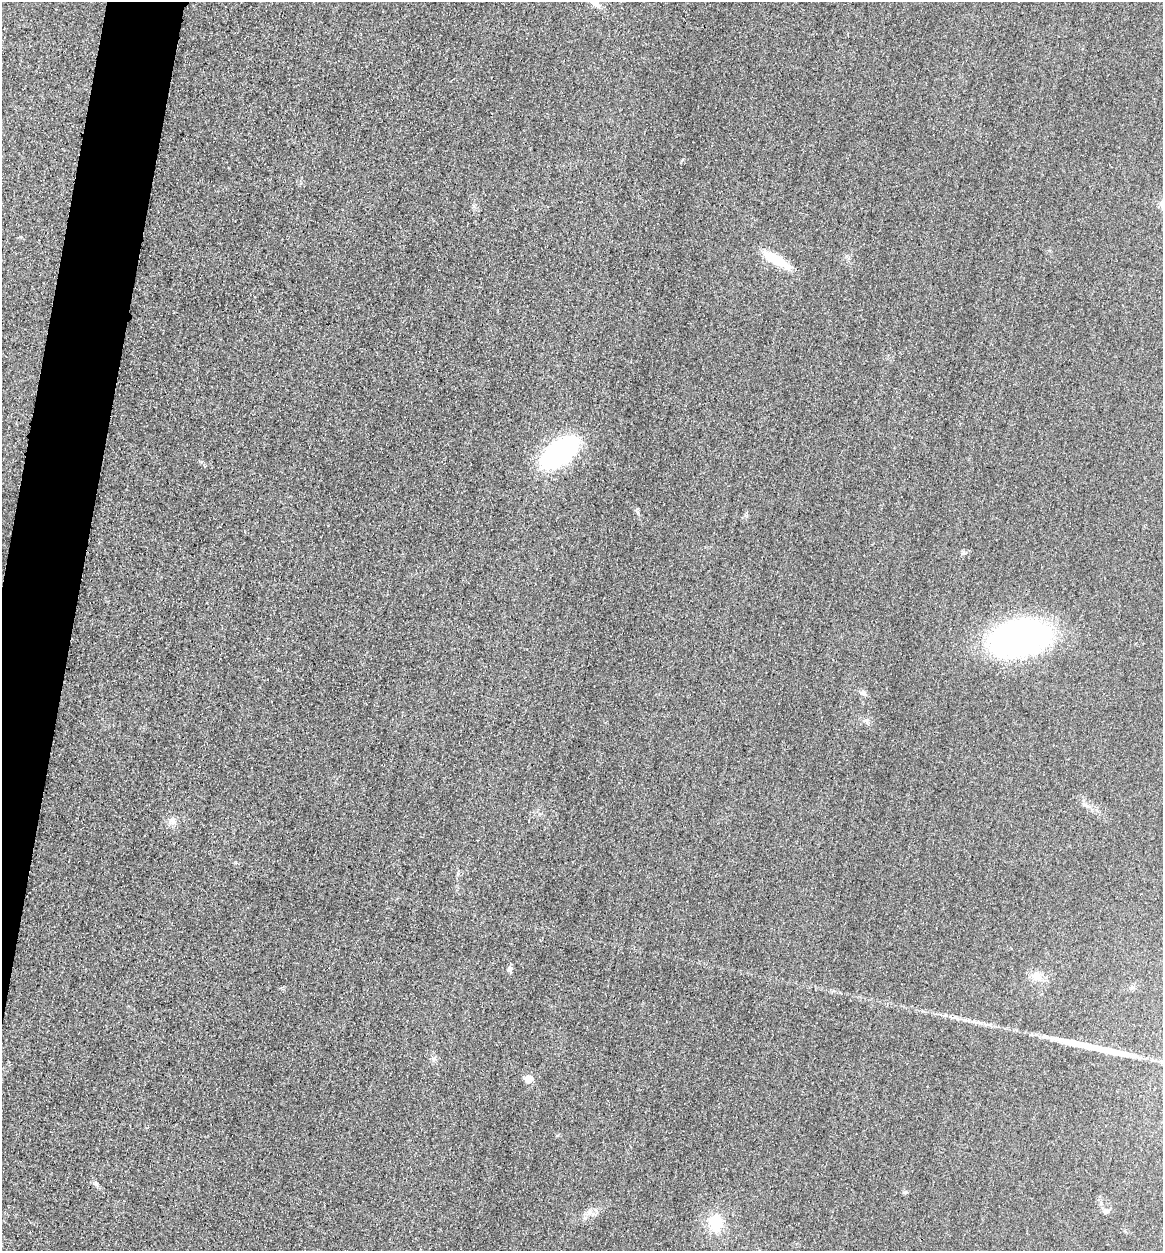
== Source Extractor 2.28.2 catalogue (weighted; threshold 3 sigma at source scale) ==
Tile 7 of 4 x 4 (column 3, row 2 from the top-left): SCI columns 2589-3749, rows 2521-3769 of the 5058 x 5038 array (HDU 1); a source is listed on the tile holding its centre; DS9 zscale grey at full resolution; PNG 1165 x 1253 px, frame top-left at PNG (2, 2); no overlay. Shown black and unused: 4% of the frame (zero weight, under 3 of 4 exposures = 3% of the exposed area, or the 3 px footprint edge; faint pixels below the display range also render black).
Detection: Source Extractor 2.28.2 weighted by HDU 2 'WHT'; one run over the whole footprint, this tile lists its part. Background 0.0723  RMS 0.017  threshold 0.0777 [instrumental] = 3 sigma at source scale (4.5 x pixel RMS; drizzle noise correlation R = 1.50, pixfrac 1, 0.05/0.05 arcsec/px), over >= 5 px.
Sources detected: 13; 1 long thin detection or spike segment (spike, bleed or trail) — not listed; the other 12 listed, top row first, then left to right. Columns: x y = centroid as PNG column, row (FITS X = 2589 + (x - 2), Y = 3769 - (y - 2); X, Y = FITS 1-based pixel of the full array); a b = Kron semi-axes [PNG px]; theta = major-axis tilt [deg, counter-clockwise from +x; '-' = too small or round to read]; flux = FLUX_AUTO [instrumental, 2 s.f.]
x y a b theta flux
594 2 18 9 -34 16
776 260 31 9 -32 51
560 453 36 19 35 280
1019 638 53 31 11 530
863 693 8 6 -4 4.6
866 721 9 5 -16 5.2
510 970 7 6 - 4.1
1037 976 15 10 -30 16
529 1079 5 5 - 44
96 1184 7 4 -71 3.1
1106 1211 8 6 14 5.2
715 1223 18 15 88 50
Isophote crosses this tile's border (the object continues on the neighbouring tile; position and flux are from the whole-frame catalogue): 1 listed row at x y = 594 2
Unlisted compact peaks at least as high as the median listed source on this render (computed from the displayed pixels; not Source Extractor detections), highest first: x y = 638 513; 905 1192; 963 552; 433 1059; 1087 806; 682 160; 201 462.